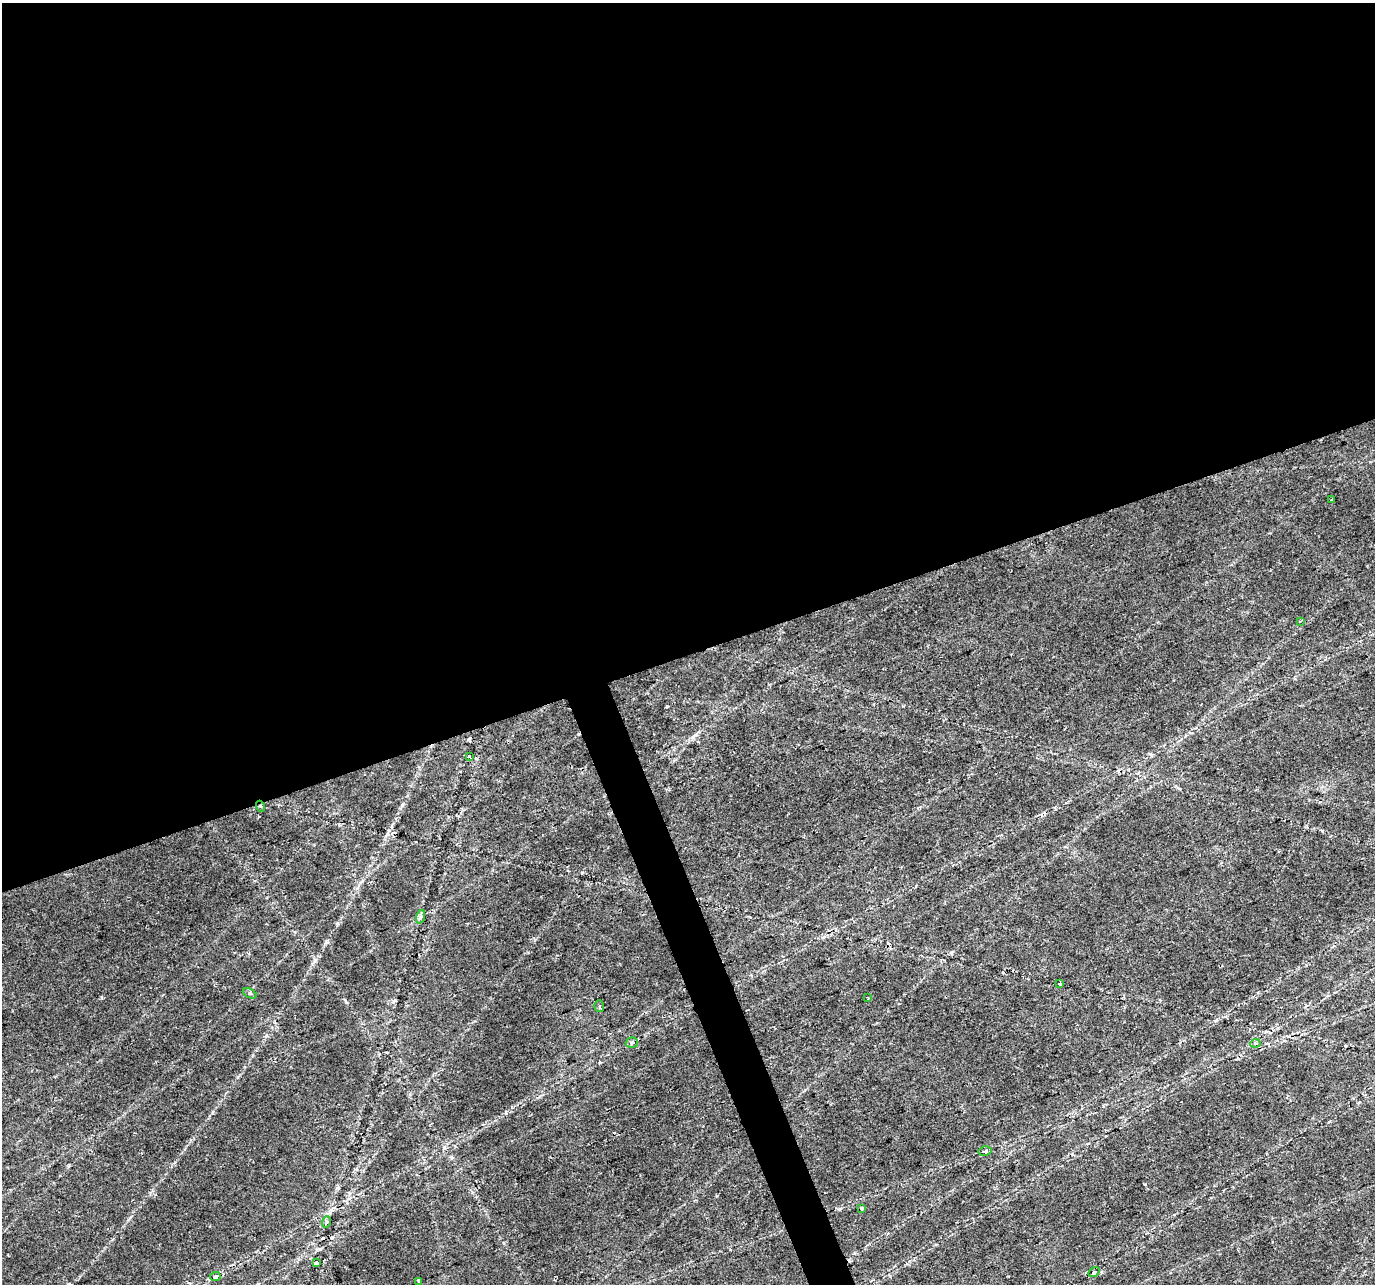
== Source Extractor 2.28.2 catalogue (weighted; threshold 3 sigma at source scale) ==
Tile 2 of 4 x 4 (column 2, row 1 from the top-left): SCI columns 1375-2747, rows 3976-5257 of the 5492 x 5329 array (HDU 1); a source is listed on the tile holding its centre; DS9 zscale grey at full resolution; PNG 1377 x 1286 px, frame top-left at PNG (2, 3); each listed source drawn as its Kron ellipse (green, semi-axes under 4 px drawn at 4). Shown black and unused: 52% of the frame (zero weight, under 2 of 3 exposures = <1% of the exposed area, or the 3 px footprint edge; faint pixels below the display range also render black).
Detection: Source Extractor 2.28.2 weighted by HDU 2 'WHT'; one run over the whole footprint, this tile lists its part. Background 0.0273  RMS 0.0036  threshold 0.0163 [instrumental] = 3 sigma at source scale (4.5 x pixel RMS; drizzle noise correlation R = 1.50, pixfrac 1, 0.0396/0.0396 arcsec/px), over >= 5 px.
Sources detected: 24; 6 cosmic-ray / hot-pixel residue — neither listed nor drawn; the other 18 listed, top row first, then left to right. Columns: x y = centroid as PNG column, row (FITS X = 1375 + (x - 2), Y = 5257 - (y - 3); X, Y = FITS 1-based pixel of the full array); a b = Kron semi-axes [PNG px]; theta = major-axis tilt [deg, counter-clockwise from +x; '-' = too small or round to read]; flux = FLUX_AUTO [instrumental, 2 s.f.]
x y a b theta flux
1332 499 3 3 - 0.61
1300 621 3 3 - 0.43
469 756 3 3 - 2.2
260 806 5 3 - 0.37
420 917 7 4 70 0.75
1060 984 3 3 - 0.49
250 993 7 4 -25 0.81
868 998 2 2 - 0.36
599 1006 5 5 - 0.61
632 1042 6 5 - 0.77
1255 1043 5 4 - 0.48
985 1151 6 5 - 0.59
861 1208 3 3 - 1.2
326 1222 6 3 71 0.45
316 1263 4 3 - 0.82
1094 1272 6 4 31 0.88
215 1276 5 4 - 2
418 1281 3 3 - 0.77
Overlapping masked pixels (flux is a lower limit): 2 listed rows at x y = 260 806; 215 1276
Unlisted compact peaks at least as high as the median listed source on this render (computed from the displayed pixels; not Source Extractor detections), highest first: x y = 327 942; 506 1113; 346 1002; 402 805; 1322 831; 337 923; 667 706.